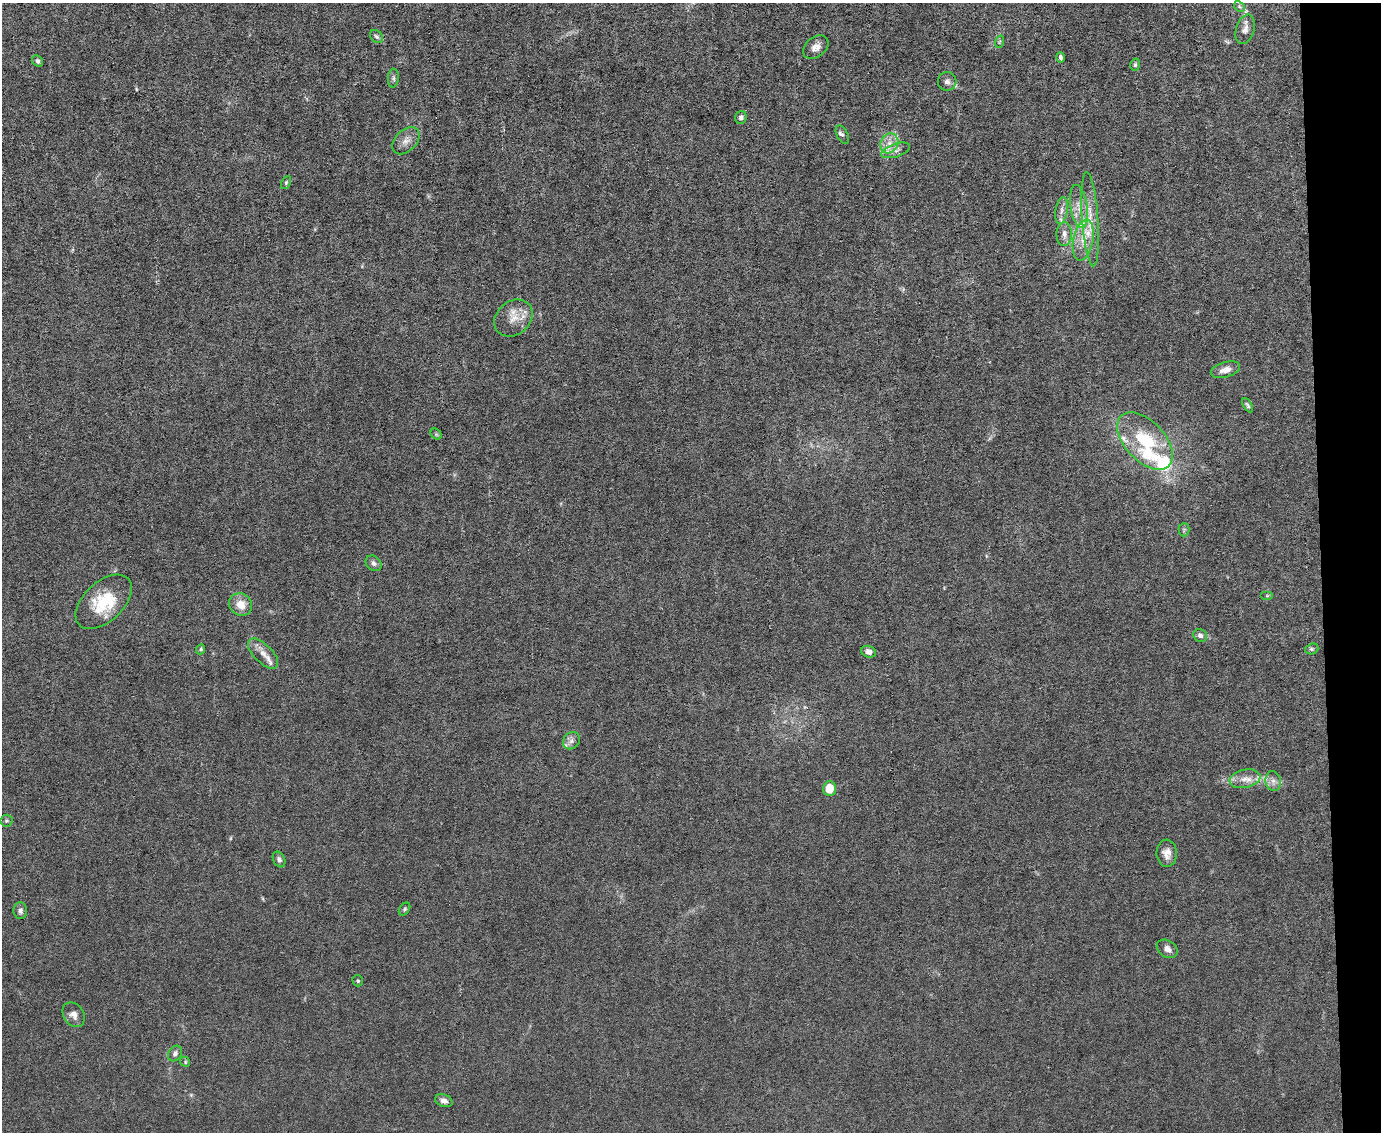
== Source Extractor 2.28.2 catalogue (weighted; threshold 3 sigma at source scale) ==
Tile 9 of 3 x 4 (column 3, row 3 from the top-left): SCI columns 2989-4367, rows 1131-2260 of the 4491 x 4519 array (HDU 1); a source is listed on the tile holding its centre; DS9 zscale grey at full resolution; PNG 1383 x 1134 px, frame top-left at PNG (2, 3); each listed source drawn as its Kron ellipse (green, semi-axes under 4 px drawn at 4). Shown black and unused: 4% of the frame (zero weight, under 6 of 12 exposures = <1% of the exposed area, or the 3 px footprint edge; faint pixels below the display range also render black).
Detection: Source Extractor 2.28.2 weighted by HDU 2 'WHT'; one run over the whole footprint, this tile lists its part. Background 0.0159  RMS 0.0032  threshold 0.0131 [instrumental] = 3 sigma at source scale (4.09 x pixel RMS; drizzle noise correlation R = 1.36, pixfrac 0.8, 0.05/0.05 arcsec/px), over >= 5 px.
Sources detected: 64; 13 inside a brighter listed object's ellipse — not listed separately; the other 51 listed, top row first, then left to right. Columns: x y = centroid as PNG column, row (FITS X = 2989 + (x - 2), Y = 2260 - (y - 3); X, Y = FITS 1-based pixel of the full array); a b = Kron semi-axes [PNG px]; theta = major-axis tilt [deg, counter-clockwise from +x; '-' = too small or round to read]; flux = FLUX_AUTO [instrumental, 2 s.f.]
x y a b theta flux
1239 6 6 4 -47 0.5
1245 29 15 9 73 1.9
377 37 7 5 -44 0.72
999 42 6 4 71 0.41
816 47 14 10 39 2.2
1060 57 5 4 - 1
38 61 6 5 - 0.85
1135 65 6 4 74 0.53
393 78 9 5 86 0.75
947 81 9 9 - 1.3
741 117 6 5 - 0.99
842 135 10 5 -61 0.67
406 141 16 10 44 2.6
889 143 10 8 62 2.7
895 150 15 6 18 1.8
286 182 7 4 64 0.55
1079 206 22 8 -81 3.9
1061 210 13 6 81 1.7
1090 219 47 8 -86 7
1064 234 12 7 88 1.8
1083 240 21 10 79 4.8
513 318 21 16 41 5
1225 370 15 7 16 2.5
1248 405 7 4 -60 0.6
436 434 6 4 -45 0.43
1145 441 35 20 -47 20
1184 530 7 5 89 0.54
374 563 9 7 -40 1.2
1267 596 6 4 0 0.41
104 602 34 20 43 12
241 605 12 10 -40 4
1200 635 7 6 - 1.1
201 649 5 4 - 0.49
1312 649 7 5 19 0.55
869 652 7 5 -22 1.6
263 654 19 9 -45 3
571 741 9 8 - 1.5
1245 779 15 9 12 3.1
1273 781 10 7 -78 1.7
829 789 7 6 - 5.3
6 821 6 6 - 0.56
1167 853 13 10 -87 2.5
279 859 8 6 -62 0.96
405 909 7 5 54 0.55
20 911 8 7 - 1.1
1167 949 11 8 -33 1.7
358 981 6 5 - 0.5
74 1015 13 10 -55 2.1
175 1053 8 6 60 1
185 1062 5 4 - 0.38
444 1101 9 6 -18 1.5